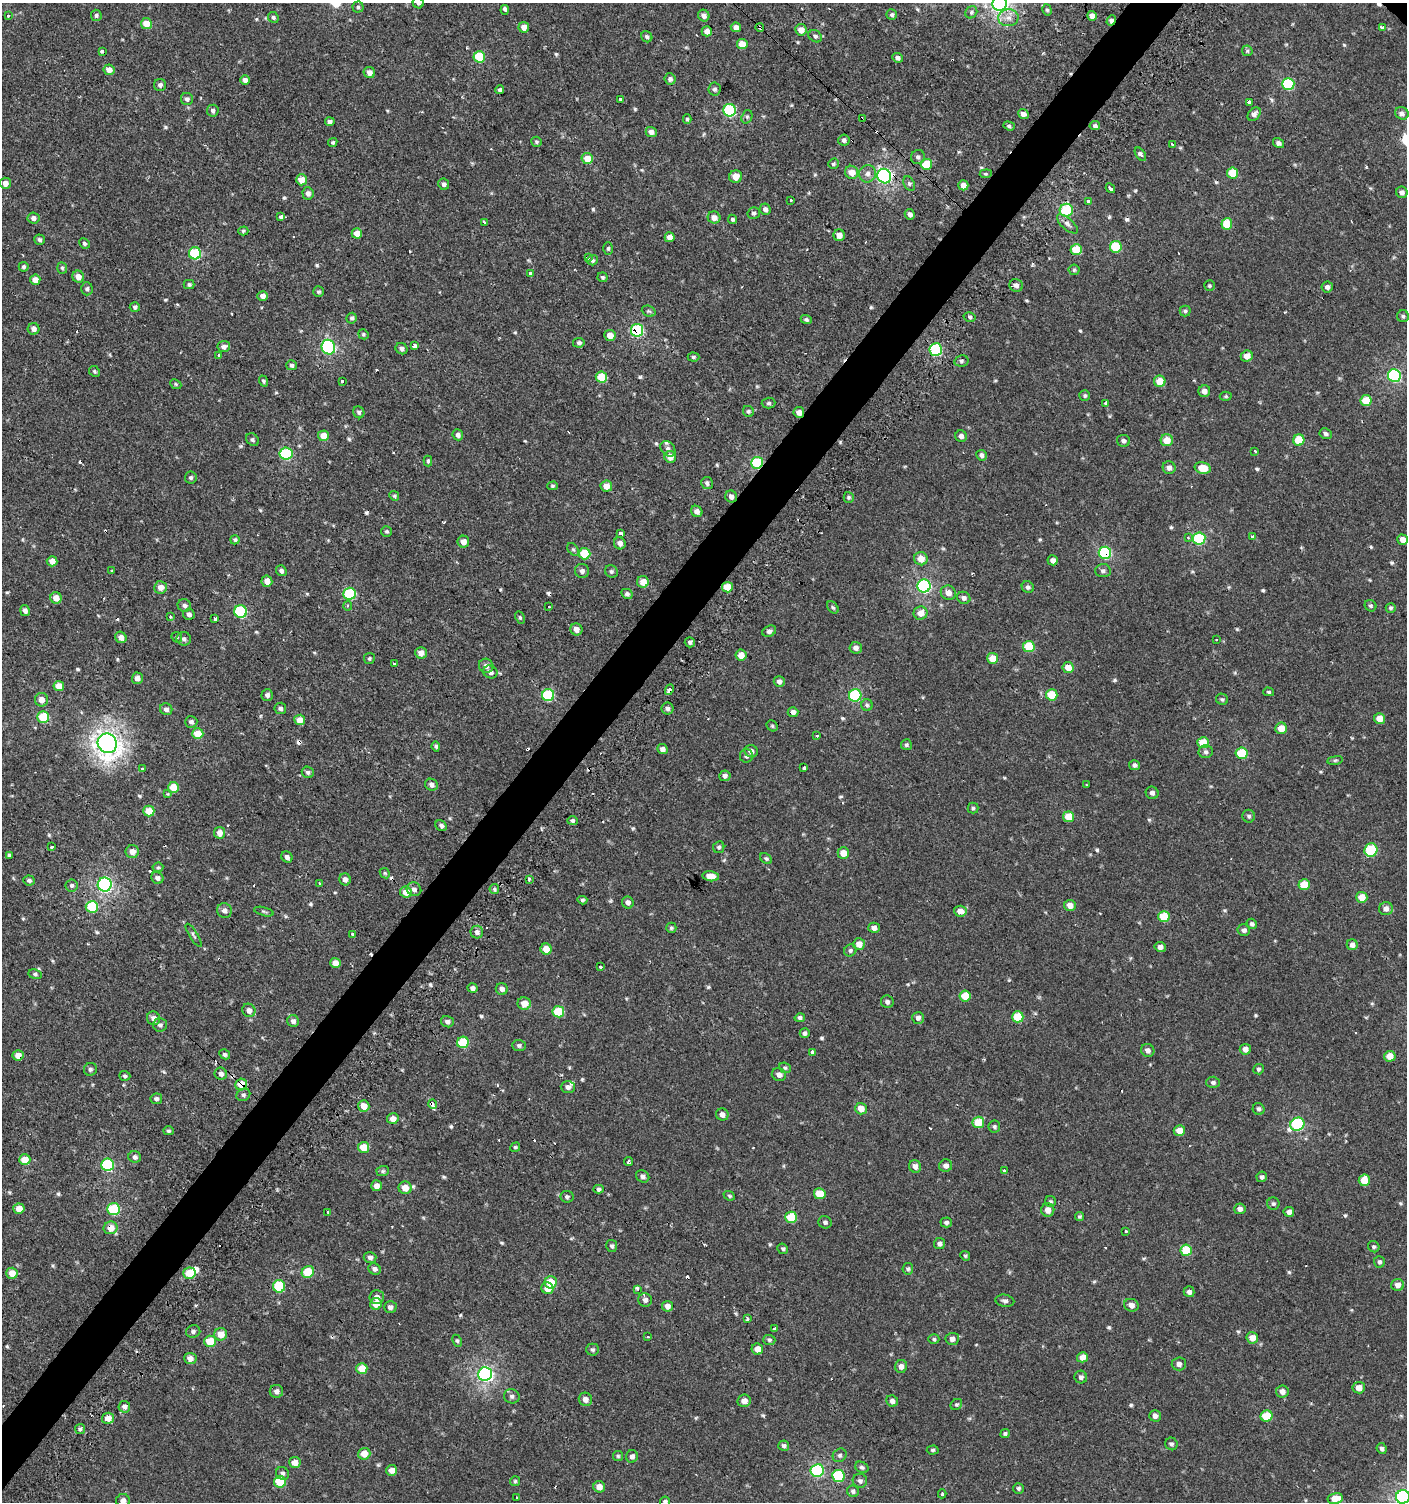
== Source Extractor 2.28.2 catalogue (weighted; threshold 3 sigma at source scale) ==
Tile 7 of 4 x 4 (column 3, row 2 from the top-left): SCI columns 3044-4448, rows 3031-4530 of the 6057 x 6034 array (HDU 1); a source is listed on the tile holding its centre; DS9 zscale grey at full resolution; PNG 1409 x 1504 px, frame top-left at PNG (2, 3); each listed source drawn as its Kron ellipse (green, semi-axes under 4 px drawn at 4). Shown black and unused: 4% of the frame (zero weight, under 2 of 3 exposures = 2% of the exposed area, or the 3 px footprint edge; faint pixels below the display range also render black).
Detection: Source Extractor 2.28.2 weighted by HDU 2 'WHT'; one run over the whole footprint, this tile lists its part. Background 7.35e-04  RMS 0.0038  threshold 0.0169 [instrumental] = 3 sigma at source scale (4.5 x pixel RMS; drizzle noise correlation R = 1.50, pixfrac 1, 0.0396/0.0396 arcsec/px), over >= 5 px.
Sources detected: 634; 1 inside a brighter object's white glare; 38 cosmic-ray / hot-pixel residue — neither listed nor drawn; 2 inside a brighter listed object's ellipse — not listed separately; of the other 593, all 500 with FLUX_AUTO >= 0.515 (the completeness limit of this list) listed and drawn (93 fainter detections not listed), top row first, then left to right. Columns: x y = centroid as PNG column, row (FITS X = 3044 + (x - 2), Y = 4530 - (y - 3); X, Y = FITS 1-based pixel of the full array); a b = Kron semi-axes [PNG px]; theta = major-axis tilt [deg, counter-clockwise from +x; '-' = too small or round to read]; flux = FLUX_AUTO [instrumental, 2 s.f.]
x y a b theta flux
418 3 6 5 - 0.93
1000 4 7 7 - 130
358 7 5 5 - 0.62
505 10 5 3 - 6.5
1047 10 6 4 -73 0.57
971 12 6 5 - 0.72
96 15 5 5 - 0.81
704 15 6 5 - 1.6
892 15 5 5 - 0.77
8 16 3 3 - 1.6
1092 16 5 5 - 2.3
273 17 6 5 - 0.75
1008 18 10 8 3 2.5
1111 20 5 4 - 2
146 24 5 5 - 5.9
524 27 5 5 - 2.4
736 27 5 5 - 2.1
760 27 4 3 - 2.4
1382 28 3 3 - 26
801 30 5 5 - 3.1
707 31 5 5 - 2.5
815 36 7 5 -35 0.95
647 37 6 5 - 0.83
742 44 5 5 - 5.5
102 51 3 3 - 1.9
1247 51 6 5 - 0.53
479 57 6 5 - 15
897 58 5 4 - 1.1
109 70 5 5 - 2.8
369 72 6 5 - 2.3
670 79 5 5 - 1
245 80 5 5 - 1.5
1288 84 6 6 - 27
160 85 6 6 - 1.2
714 89 6 6 - 0.9
500 90 4 4 - 0.94
187 99 6 6 - 1.2
620 99 3 3 - 2.5
1249 102 3 3 - 21
730 110 6 6 - 37
213 111 6 6 - 1.1
1402 113 7 6 - 1.4
1023 114 5 5 - 1.6
1254 114 7 5 48 1.4
747 117 7 5 71 0.78
687 119 5 4 - 0.57
862 119 4 2 - 0.83
330 122 5 4 - 1.1
1009 126 6 4 -19 0.76
1095 126 5 4 - 0.89
651 132 5 5 - 1.7
844 140 5 5 - 1
333 142 5 4 - 0.63
536 142 5 5 - 0.61
1279 143 6 4 -33 1.1
1172 144 3 2 - 1
1140 154 7 4 -55 1.1
918 157 7 7 - 1.1
587 159 5 5 - 6
833 164 6 5 - 0.58
926 164 5 5 - 12
852 172 7 6 - 3.8
1233 173 5 5 - 10
867 174 9 8 - 2
986 174 6 4 5 0.52
884 176 7 6 - 83
736 177 6 6 - 4.4
301 180 5 5 - 4.6
5 183 5 5 - 2.5
444 184 6 5 - 0.95
909 184 8 5 -64 0.87
963 185 5 5 - 2.3
1110 188 5 3 - 5.8
1402 192 6 5 - 1.4
308 193 6 5 - 1.5
791 201 3 3 - 1.4
1088 201 3 3 - 3.8
765 209 6 5 - 1.3
1066 210 6 6 - 17
754 213 6 5 - 0.85
910 214 5 5 - 1.4
281 217 4 3 - 3.8
714 217 6 6 - 2.4
33 218 6 5 - 1.4
733 219 5 4 - 0.67
485 223 3 3 - 5.5
1067 224 13 5 -42 1.6
1227 224 5 5 - 10
243 231 5 4 - 0.54
357 233 5 5 - 4
839 235 6 5 - 2.3
670 237 5 5 - 2.2
39 240 5 5 - 0.79
84 243 5 5 - 0.71
1116 247 6 6 - 15
608 248 6 5 - 0.58
1076 250 5 5 - 10
195 253 6 6 - 27
588 258 4 3 - 3.2
592 260 5 5 - 0.76
24 267 5 5 - 0.63
62 268 6 5 - 0.61
1074 270 5 5 - 0.57
530 273 3 3 - 2.4
78 277 6 6 - 2.7
603 277 5 5 - 0.63
35 280 5 5 - 2.8
189 285 5 4 - 0.7
1016 285 7 6 - 1.7
1209 286 5 5 - 0.57
1327 287 5 5 - 1.3
87 289 6 5 - 0.81
318 292 5 5 - 0.64
263 296 5 5 - 2
135 307 5 5 - 0.82
649 311 7 5 -20 0.66
1185 311 5 5 - 0.62
1403 316 6 6 - 0.74
970 317 6 4 -15 0.77
352 318 5 5 - 0.7
806 320 6 4 -21 0.7
34 329 6 6 - 1.8
637 330 6 6 - 32
363 334 5 5 - 0.58
610 335 5 5 - 3.2
579 343 6 4 11 0.8
415 346 4 3 - 3.5
224 347 6 5 - 1.4
328 347 7 6 - 48
402 349 6 5 - 1.1
936 349 6 6 - 30
219 355 3 3 - 2.2
1247 356 6 5 - 2.9
693 357 6 4 -1 0.53
961 361 7 5 13 0.85
292 365 5 5 - 0.88
94 371 6 5 - 0.56
1394 375 6 6 - 51
601 377 6 5 - 12
263 381 5 4 - 0.6
342 381 3 3 - 0.73
1160 381 6 5 - 5.7
176 384 6 4 -24 0.52
1204 391 6 6 - 1.9
1085 396 5 5 - 0.61
1226 396 6 4 -1 0.54
1366 401 5 5 - 8.7
768 403 7 5 2 0.71
1106 403 4 3 - 5.5
748 411 6 5 - 0.69
359 412 6 5 - 0.77
799 412 5 5 - 2.3
1326 434 6 5 - 0.85
458 435 5 5 - 1.1
323 436 5 5 - 4.8
961 436 6 5 - 1.3
252 440 7 5 -46 0.8
1167 440 6 6 - 5.9
1299 440 5 5 - 9.9
1123 441 6 6 - 1.1
668 449 8 6 -49 1.4
1255 451 3 3 - 1.6
286 454 6 6 - 29
982 455 5 5 - 1.1
670 457 6 6 - 3.7
428 461 5 4 - 0.55
757 463 6 6 - 22
1169 468 6 6 - 1.6
1203 468 8 5 -13 6.2
191 478 6 6 - 0.74
707 483 6 6 - 1.1
552 486 5 4 - 0.52
606 486 6 5 - 4
394 496 5 4 - 0.53
731 497 6 6 - 1.7
849 497 5 5 - 0.66
697 511 6 5 - 1.8
387 531 5 5 - 0.64
621 533 3 3 - 2.4
1252 537 3 3 - 2.5
1188 538 3 3 - 0.58
1199 539 6 6 - 30
235 540 4 4 - 0.63
1403 540 5 5 - 3
463 542 6 6 - 2.4
620 543 6 5 - 1.8
573 549 7 4 -53 0.61
1105 553 6 6 - 38
585 554 6 5 - 14
921 559 7 6 - 4
1053 560 5 5 - 1.6
52 561 5 5 - 2.4
112 571 3 3 - 1.9
281 571 5 5 - 1
582 571 7 7 - 1.4
611 571 6 6 - 0.84
1103 571 7 6 - 1
267 581 6 5 - 2.8
643 582 6 6 - 4.3
924 586 6 6 - 61
161 587 6 6 - 2.5
727 587 5 5 - 7.2
1028 587 6 5 - 0.97
948 593 8 7 - 2.6
349 594 6 6 - 22
627 594 6 5 - 0.86
56 598 6 5 - 3.6
964 598 7 6 - 1.3
184 606 7 6 - 1.2
348 606 5 4 - 0.59
549 606 3 3 - 0.87
1371 606 6 5 - 0.74
833 607 7 5 -49 0.67
1391 608 5 5 - 0.69
25 611 5 4 - 1.3
241 611 6 6 - 30
920 613 7 6 - 3.3
189 614 6 5 - 1.3
170 616 3 3 - 1.8
520 617 6 4 -64 0.59
215 619 3 3 - 6.1
576 629 6 6 - 1.9
769 631 7 5 25 1.2
121 637 6 5 - 1.8
177 637 6 5 - 0.52
184 639 7 7 - 1.1
1217 640 3 3 - 2.5
690 642 5 5 - 0.86
1029 647 6 5 - 13
856 648 6 6 - 1.5
421 653 6 5 - 2.7
741 655 5 5 - 3.9
369 658 5 5 - 0.56
993 658 5 5 - 5.1
394 664 3 3 - 2.2
486 666 7 7 - 1.7
1068 668 6 5 - 4.4
490 672 7 6 - 1.5
137 678 5 5 - 2
779 681 5 5 - 1.2
59 686 5 5 - 4.2
669 690 5 3 - 1.3
1269 692 5 4 - 0.57
267 695 6 5 - 1.1
548 695 6 6 - 27
855 695 6 6 - 35
1052 695 5 5 - 8.9
1222 699 6 5 - 0.68
41 700 7 6 - 2.6
867 705 6 5 - 0.77
280 708 5 5 - 1
667 708 6 6 - 1.1
166 709 6 6 - 1.3
793 712 5 5 - 1.8
43 717 6 5 - 15
1380 718 5 5 - 4.4
300 720 5 5 - 3.9
191 722 6 6 - 1.1
772 726 6 5 - 0.54
1281 728 6 5 - 5.1
198 734 5 5 - 7.3
817 736 3 3 - 1.3
107 743 10 9 - 260
1203 743 6 5 - 9.3
906 745 5 5 - 0.68
436 746 5 4 - 0.62
662 749 5 5 - 1.6
751 751 7 6 - 1.5
1206 752 7 6 - 1.1
1241 753 6 5 - 15
746 756 7 6 - 1
1335 760 8 4 8 0.59
1135 765 5 5 - 1.1
804 768 3 3 - 3
142 769 3 3 - 0.75
308 772 6 5 - 0.86
725 776 5 5 - 1.3
431 785 7 5 -27 1.3
1086 785 3 3 - 0.79
173 787 5 5 - 6.4
1152 793 6 6 - 1.2
168 794 3 3 - 0.61
973 808 5 5 - 0.64
149 811 5 5 - 6
1249 816 6 6 - 0.84
1069 817 5 5 - 7.9
573 821 5 4 - 0.73
441 826 6 5 - 1
220 833 6 5 - 2.6
52 847 3 3 - 1.3
719 847 6 5 - 0.72
1371 850 7 6 - 21
132 852 6 6 - 2.8
843 853 6 5 - 4.1
9 855 4 3 - 0.68
287 857 6 5 - 1.2
766 859 7 4 -37 0.67
158 867 5 4 - 0.52
385 873 5 4 - 0.53
711 876 8 5 -7 3.6
157 878 6 5 - 1.2
345 879 6 5 - 1.6
529 879 4 3 - 0.57
29 880 6 5 - 0.76
319 883 3 3 - 1.4
72 885 6 6 - 0.78
105 885 7 7 - 70
1304 885 5 5 - 8.2
414 889 7 7 - 1.4
494 889 5 5 - 0.63
406 892 6 5 - 5.4
1362 897 5 5 - 5.6
582 900 5 4 - 0.68
628 903 6 5 - 1.5
1070 905 6 5 - 2.9
92 907 6 6 - 19
1386 909 7 6 - 1.9
224 911 7 7 - 1.6
960 911 6 5 - 3.1
264 912 10 3 -15 0.6
1164 917 6 5 - 12
1252 924 5 5 - 0.85
671 928 5 5 - 0.59
874 928 6 5 - 1.8
1244 930 6 6 - 1.2
477 932 6 6 - 1.3
352 934 3 3 - 1.1
194 935 13 3 -58 0.69
859 944 6 6 - 3.7
1352 945 5 5 - 1.5
1160 947 5 5 - 1.6
546 949 5 5 - 4.9
850 950 6 5 - 0.79
335 963 5 5 - 3.3
600 967 3 3 - 3.3
35 974 7 5 -10 0.76
473 988 5 4 - 1.1
502 989 6 5 - 1.4
965 996 5 5 - 7.9
887 1002 6 6 - 1.1
524 1004 6 6 - 3.8
249 1010 7 6 - 2.1
558 1012 6 5 - 15
1018 1017 6 5 - 14
153 1018 7 6 - 1.7
800 1018 5 4 - 0.84
918 1018 6 6 - 1.4
293 1021 6 5 - 1.4
447 1022 6 5 - 1.3
160 1025 7 6 - 1.1
805 1033 5 5 - 0.92
463 1042 6 5 - 14
519 1045 7 5 -2 0.82
1245 1049 5 5 - 2.1
1148 1050 7 6 - 1.7
813 1052 4 3 - 8.1
225 1054 5 4 - 0.75
18 1055 5 5 - 3.3
1390 1056 5 5 - 4.5
785 1068 6 5 - 0.62
90 1069 7 6 - 0.88
1258 1069 5 5 - 0.7
221 1074 6 6 - 1.4
779 1074 7 6 - 1.7
125 1076 5 5 - 0.67
1213 1082 6 5 - 0.91
241 1084 6 6 - 5.8
568 1087 7 6 - 1.3
243 1095 7 6 - 0.86
156 1099 6 5 - 0.89
432 1104 5 3 - 5
364 1106 6 5 - 3.8
861 1109 6 6 - 3.8
1259 1109 6 5 - 0.94
722 1115 6 6 - 1.9
393 1119 6 5 - 2.8
978 1122 6 5 - 10
1297 1124 7 6 - 41
994 1127 6 6 - 0.69
168 1131 5 4 - 0.59
1179 1131 5 5 - 4.7
364 1147 5 5 - 6.2
515 1147 5 4 - 0.55
135 1157 6 5 - 1.1
25 1160 5 5 - 6.2
628 1162 4 3 - 1.9
108 1165 6 6 - 32
915 1166 6 6 - 2
946 1166 6 6 - 1.6
1004 1170 3 3 - 3.4
383 1171 6 5 - 0.66
643 1176 7 6 - 1.3
1262 1177 5 5 - 0.95
1364 1180 6 5 - 7.3
377 1186 5 5 - 2.3
405 1188 6 6 - 4.1
598 1189 5 4 - 0.64
820 1194 6 5 - 7.1
729 1196 6 4 -23 0.54
567 1197 6 6 - 0.8
1051 1201 5 5 - 0.64
1273 1204 6 6 - 0.77
19 1209 5 5 - 4.1
113 1209 6 6 - 24
1240 1209 5 5 - 1.7
1048 1210 6 6 - 2.7
328 1212 3 3 - 0.51
1289 1212 5 5 - 1.7
791 1217 6 5 - 13
1079 1217 4 4 - 0.56
825 1222 7 6 - 0.89
946 1222 6 5 - 0.87
111 1228 7 6 - 3.6
1126 1231 3 3 - 1.3
940 1244 5 5 - 1.2
612 1246 6 5 - 0.82
1374 1247 6 5 - 0.65
783 1249 5 5 - 0.6
1186 1250 6 5 - 12
965 1256 5 4 - 0.55
370 1257 6 5 - 1.3
1379 1262 6 5 - 0.75
375 1269 6 5 - 1.2
908 1269 6 5 - 0.68
308 1272 6 5 - 13
12 1273 5 5 - 4.6
189 1273 6 5 - 8
550 1282 6 6 - 8.4
1398 1285 6 6 - 2.2
279 1286 6 6 - 18
547 1288 6 5 - 4.1
638 1289 3 3 - 3.3
1189 1292 5 5 - 1.4
377 1297 7 7 - 2.1
645 1300 7 6 - 1.7
1005 1301 9 6 -10 1.1
376 1304 6 5 - 5
1131 1305 7 6 - 2.1
667 1306 5 5 - 2.1
390 1307 6 6 - 1.4
747 1318 4 3 - 1.3
774 1329 3 3 - 1.6
193 1331 7 6 - 1
221 1334 6 6 - 5.1
648 1337 3 3 - 0.87
1252 1338 6 5 - 3.7
934 1339 5 4 - 0.58
952 1339 6 6 - 1.8
769 1340 6 5 - 0.68
210 1341 6 5 - 8.5
457 1341 6 4 -62 0.6
757 1349 6 5 - 3.3
592 1350 6 6 - 0.74
1082 1357 5 5 - 3.4
190 1358 6 5 - 2.1
1179 1364 7 6 - 1.6
901 1366 6 6 - 1.8
362 1368 5 5 - 6.1
485 1374 7 6 - 100
1081 1377 6 6 - 1.2
1359 1388 6 5 - 3.1
276 1391 6 6 - 1.5
1282 1391 6 6 - 2.1
512 1396 8 7 - 1.1
585 1399 7 6 - 2.1
744 1401 7 6 - 2.4
892 1401 6 5 - 1.5
956 1404 6 5 - 0.59
124 1407 6 6 - 1.3
1155 1416 6 5 - 1.5
1267 1416 6 5 - 12
108 1418 6 5 - 3.1
80 1429 5 5 - 0.74
1005 1433 5 4 - 0.63
1171 1444 6 6 - 0.84
784 1446 5 5 - 0.88
1382 1448 5 5 - 0.84
933 1450 6 4 2 0.6
364 1454 6 6 - 4.8
840 1455 7 6 - 0.89
618 1456 5 5 - 0.53
632 1456 6 6 - 1.5
295 1463 6 5 - 3.4
862 1467 7 5 -28 0.79
391 1470 6 5 - 2.6
817 1470 6 6 - 41
283 1473 7 6 - 0.98
838 1476 6 6 - 24
515 1481 5 5 - 0.54
860 1481 7 7 - 1.1
280 1482 6 6 - 12
599 1487 6 5 - 2.7
1018 1488 5 5 - 0.63
853 1491 6 5 - 0.9
942 1494 4 3 - 0.6
1403 1497 7 7 - 83
517 1498 3 3 - 1.5
1335 1498 7 5 11 4.8
123 1500 7 6 - 1.7
665 1502 5 5 - 0.9
Overlapping masked pixels (flux is a lower limit): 22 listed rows (the first 20) at x y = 1111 20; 760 27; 102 51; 862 119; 884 176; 588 258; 637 330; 328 347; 799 412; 757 463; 731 497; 1105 553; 727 587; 669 690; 107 743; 1371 850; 18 1055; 221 1074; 241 1084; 432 1104
Isophote crosses this tile's border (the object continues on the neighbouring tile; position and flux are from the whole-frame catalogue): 5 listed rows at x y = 418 3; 1000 4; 1403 1497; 123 1500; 665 1502